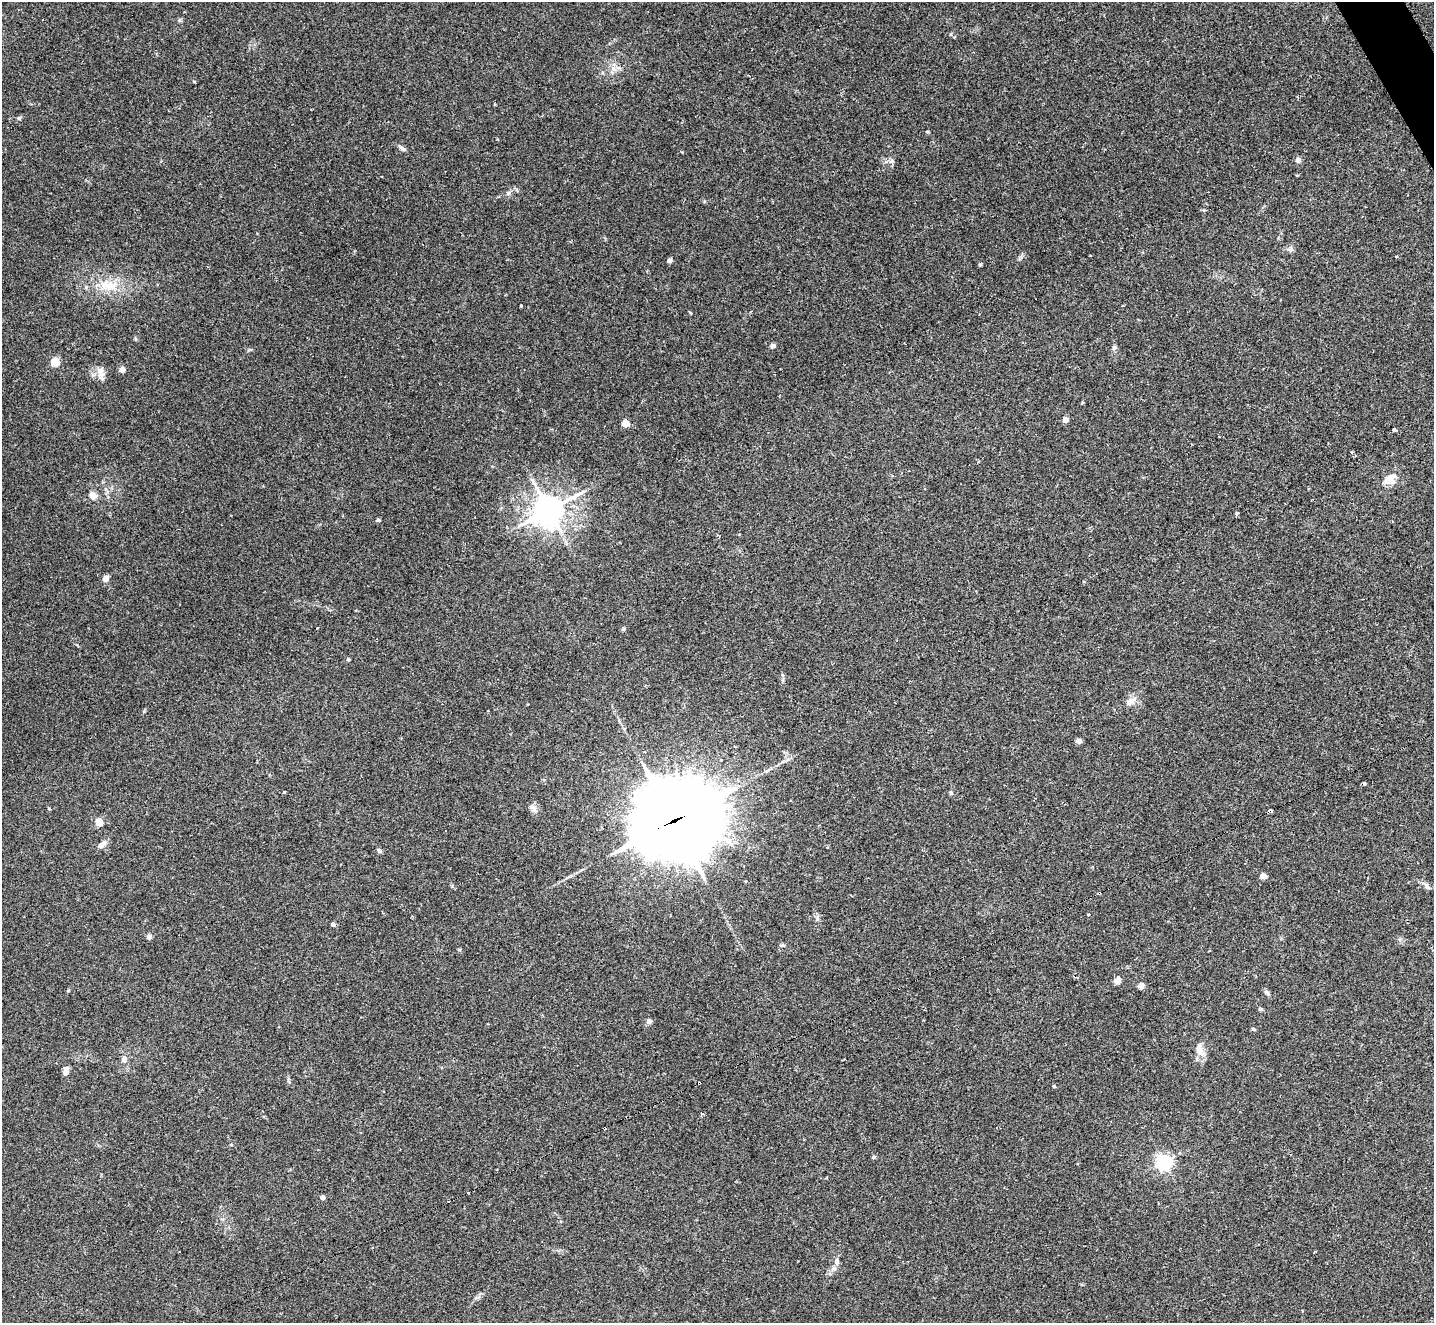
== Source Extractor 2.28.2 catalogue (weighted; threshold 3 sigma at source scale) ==
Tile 10 of 4 x 4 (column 2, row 3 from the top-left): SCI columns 1449-2880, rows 1626-2946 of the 5754 x 5742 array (HDU 1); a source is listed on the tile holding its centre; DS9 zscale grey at full resolution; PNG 1436 x 1325 px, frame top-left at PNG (2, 2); no overlay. Shown black and unused: <1% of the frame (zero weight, under 2 of 3 exposures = <1% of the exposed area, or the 3 px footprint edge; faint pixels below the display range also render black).
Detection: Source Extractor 2.28.2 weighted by HDU 2 'WHT'; one run over the whole footprint, this tile lists its part. Background 0.0735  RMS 0.0059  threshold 0.0266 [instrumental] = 3 sigma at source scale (4.5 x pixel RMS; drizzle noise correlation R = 1.50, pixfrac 1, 0.05/0.05 arcsec/px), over >= 5 px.
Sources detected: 67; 6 cosmic-ray / hot-pixel residue — not listed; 1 inside a brighter listed object's ellipse — not listed separately; the other 60 listed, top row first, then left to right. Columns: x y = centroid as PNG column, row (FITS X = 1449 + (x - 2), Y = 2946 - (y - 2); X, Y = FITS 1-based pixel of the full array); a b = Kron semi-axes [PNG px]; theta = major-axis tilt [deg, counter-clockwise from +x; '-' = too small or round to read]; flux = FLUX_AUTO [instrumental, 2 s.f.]
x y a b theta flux
618 68 7 4 -18 1.5
19 118 6 5 - 0.86
402 148 9 5 -37 1.5
1298 160 5 4 - 3.9
891 161 9 4 9 1.3
508 193 7 4 88 1.1
1291 249 7 4 -72 1.1
1397 257 3 3 - 3
669 261 4 4 - 2.8
980 265 6 4 1 0.61
108 285 28 13 -8 14
521 305 3 2 - 0.46
773 346 4 4 - 3
1114 347 7 5 -70 1.2
55 362 5 5 - 24
100 370 13 9 -43 4.2
122 370 4 4 - 5.7
1065 420 6 6 - 2.3
625 424 5 4 - 13
1394 430 4 3 - 1.8
1391 480 18 9 15 5.3
93 495 5 4 - 10
549 510 11 9 32 760
1237 513 4 3 - 1.9
378 520 5 4 - 1.2
106 578 6 6 - 3.5
317 628 3 3 - 1.2
348 659 4 4 - 1.2
782 675 6 4 -88 0.92
1130 701 14 8 28 4.3
1079 741 5 4 - 2.5
721 760 3 3 - 1.2
284 792 4 3 - 1.1
951 793 6 4 -19 0.69
534 809 11 6 -61 2.4
1271 811 4 3 - 12
674 820 34 27 19 6400
99 822 5 4 - 14
104 843 11 7 32 2.6
379 850 6 5 - 1.3
1263 876 5 4 - 6
1088 914 4 3 - 0.79
333 924 4 4 - 2.1
149 937 7 6 - 1.3
782 945 5 5 - 0.85
1117 981 5 4 - 10
1141 986 7 6 - 2.2
1267 993 8 5 -38 1.5
1261 1009 5 4 - 0.85
649 1021 6 5 - 2.1
1253 1029 4 3 - 1.1
1200 1049 21 10 -70 5.2
124 1059 10 7 77 2.7
66 1071 9 6 82 2.9
1054 1086 5 3 - 0.55
1164 1162 6 6 - 170
468 1193 3 3 - 1.7
323 1197 4 4 - 3.4
449 1201 2 2 - 0.51
837 1261 9 6 -80 2.1
Overlapping masked pixels (flux is a lower limit): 2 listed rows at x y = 1271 811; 674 820
Unlisted compact peaks at least as high as the median listed source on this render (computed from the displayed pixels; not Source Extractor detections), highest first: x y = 873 1157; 927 132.